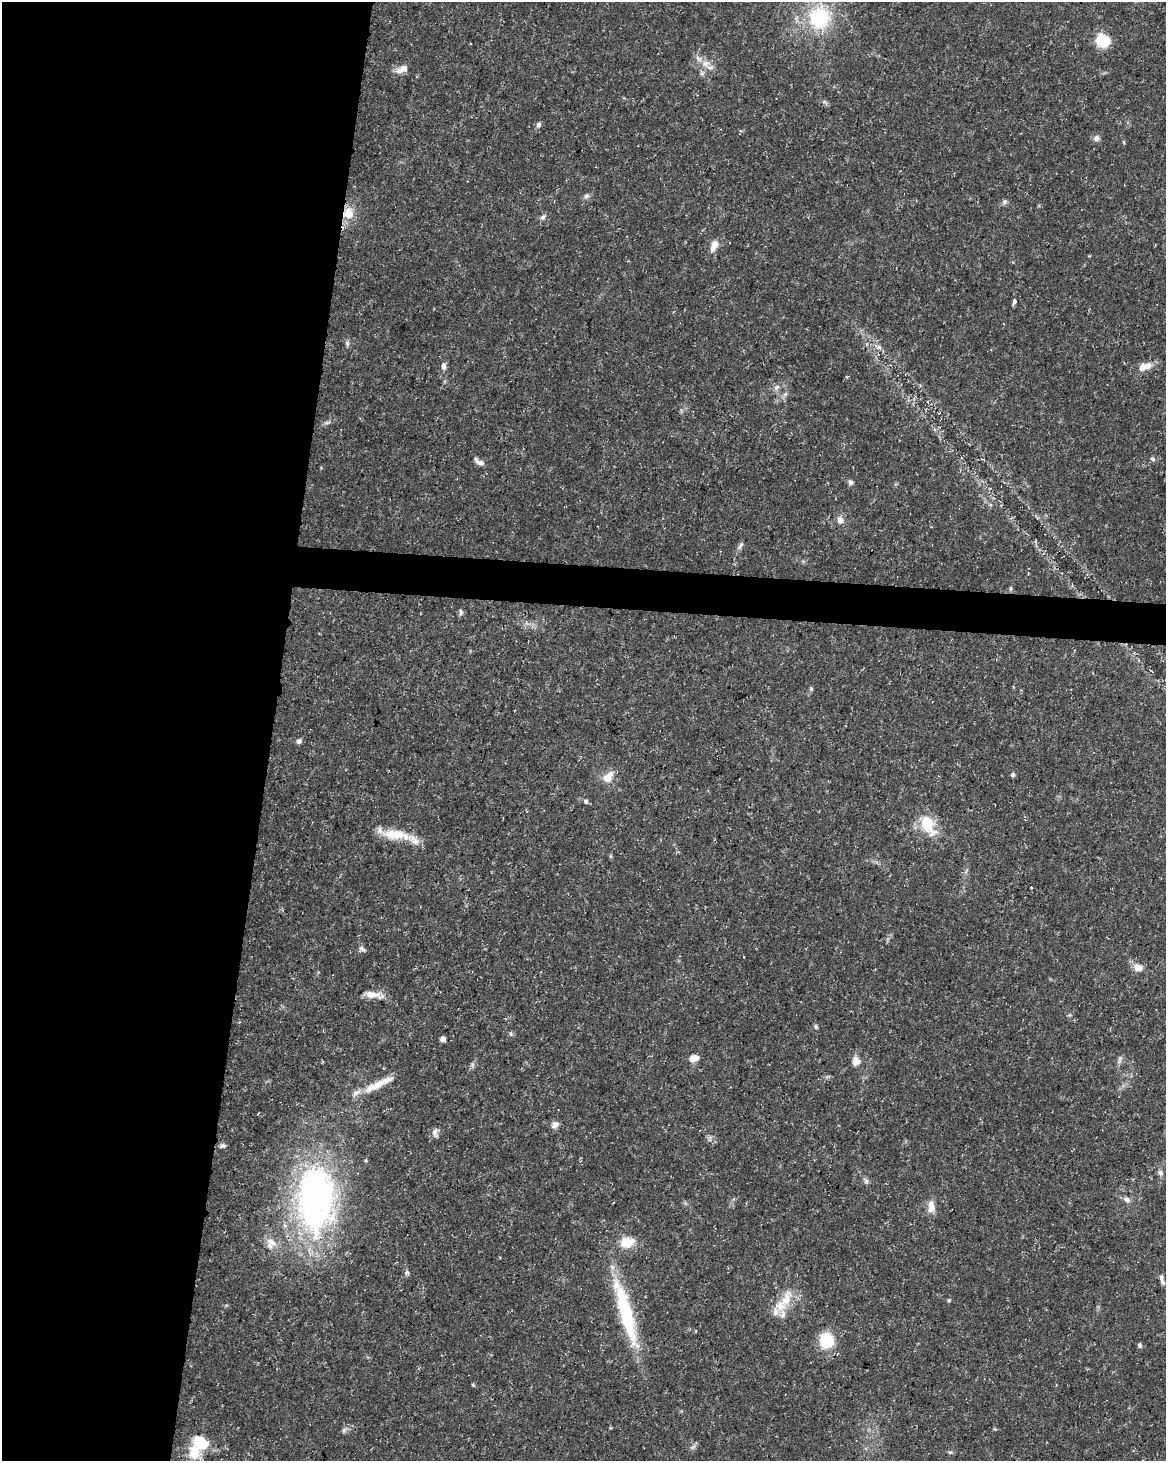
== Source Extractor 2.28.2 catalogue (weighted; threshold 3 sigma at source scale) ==
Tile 5 of 4 x 3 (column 1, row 2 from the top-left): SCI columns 1-1164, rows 1684-3142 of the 4663 x 4883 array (HDU 1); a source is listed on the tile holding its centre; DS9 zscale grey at full resolution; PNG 1168 x 1463 px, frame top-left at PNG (2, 2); no overlay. Shown black and unused: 25% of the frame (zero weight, under 3 of 5 exposures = <1% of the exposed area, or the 3 px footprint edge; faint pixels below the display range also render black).
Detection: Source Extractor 2.28.2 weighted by HDU 2 'WHT'; one run over the whole footprint, this tile lists its part. Background 0.031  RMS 0.0025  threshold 0.0113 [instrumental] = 3 sigma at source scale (4.5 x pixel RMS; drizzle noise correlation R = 1.50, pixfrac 1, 0.0396/0.0396 arcsec/px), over >= 5 px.
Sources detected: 75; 7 inside a brighter listed object's ellipse — not listed separately; the other 68 listed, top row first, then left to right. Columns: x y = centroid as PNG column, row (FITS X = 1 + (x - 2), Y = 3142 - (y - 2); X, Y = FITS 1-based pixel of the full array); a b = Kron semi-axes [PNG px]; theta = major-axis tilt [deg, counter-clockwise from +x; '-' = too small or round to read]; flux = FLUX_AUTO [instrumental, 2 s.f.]
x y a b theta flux
819 18 27 25 85 18
1102 40 13 12 - 8.4
706 63 11 8 9 1.7
402 69 15 7 24 2.3
702 73 7 4 72 0.52
538 125 7 6 - 0.71
1096 138 8 7 - 0.99
586 196 8 6 40 0.75
1004 202 9 5 50 0.62
348 213 13 12 - 3.8
543 217 8 6 34 0.76
714 245 18 9 65 2.2
1014 302 6 5 - 0.63
347 343 8 6 -79 0.59
877 346 9 5 -18 0.84
443 366 10 6 -84 1.1
1144 367 18 9 19 3.1
776 387 9 6 40 0.95
785 394 8 5 45 0.65
327 422 11 4 20 0.67
1152 459 7 5 -27 0.5
479 462 14 6 -32 1.2
850 482 7 6 - 0.72
840 520 11 8 -66 1.4
740 546 11 5 53 0.76
1010 588 6 4 84 0.37
461 612 9 5 -83 0.62
811 688 5 5 - 0.34
299 741 6 5 - 0.82
1013 775 5 5 - 0.57
608 777 18 11 49 2.9
586 801 6 6 - 0.59
928 824 29 15 -60 8
396 835 40 12 -8 6.8
362 949 10 7 -30 0.82
744 957 3 2 - 0.29
1138 968 13 10 -20 2.3
372 995 18 8 -1 3.3
816 1026 6 5 - 0.43
511 1034 6 5 - 0.44
443 1039 4 4 - 1.6
694 1058 8 6 11 2.9
1120 1059 13 5 74 0.82
856 1061 12 10 88 2
387 1080 19 8 23 2.1
370 1088 18 10 33 3.1
555 1125 10 8 37 1.2
435 1132 11 7 -81 1.1
223 1146 8 6 10 0.66
366 1160 5 3 - 0.25
1160 1173 10 6 -59 0.83
866 1181 6 6 - 0.65
316 1199 80 44 -90 84
1127 1199 10 7 -27 1
931 1206 17 9 -89 2.4
627 1242 20 15 10 4.5
271 1243 16 15 - 3.2
407 1273 7 6 - 0.56
1161 1277 11 5 89 0.98
786 1300 30 14 68 6.5
949 1300 5 4 - 0.37
625 1312 84 14 -74 23
826 1340 13 11 -87 10
1140 1345 6 5 - 0.55
473 1385 5 3 - 0.28
344 1430 7 6 - 0.64
201 1442 19 14 -32 7.3
692 1447 7 4 19 0.5
Overlapping masked pixels (flux is a lower limit): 1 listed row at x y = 348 213